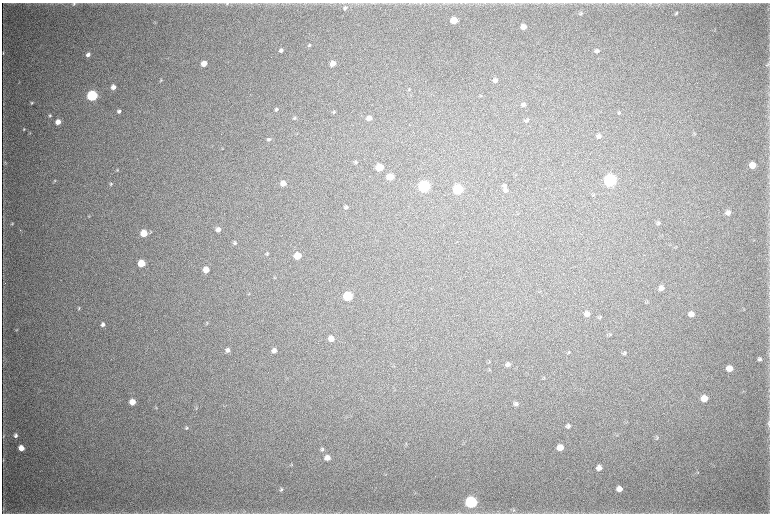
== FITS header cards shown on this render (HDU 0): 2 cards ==
NAXIS1  =                 1536 / length of data axis 1
NAXIS2  =                 1023 / length of data axis 2

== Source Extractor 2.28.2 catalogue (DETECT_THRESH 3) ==
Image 1536 x 1023 px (HDU 0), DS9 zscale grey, zoomed out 1/2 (1 PNG px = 2 x 2 image px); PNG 772 x 516 px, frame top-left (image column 1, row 1022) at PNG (2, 3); no overlay
Background 3650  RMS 34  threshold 102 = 3 sigma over >= 5 px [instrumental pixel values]
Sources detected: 125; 4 cannot appear on this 1/2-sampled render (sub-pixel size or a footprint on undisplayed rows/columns) and are not listed; the other 121 listed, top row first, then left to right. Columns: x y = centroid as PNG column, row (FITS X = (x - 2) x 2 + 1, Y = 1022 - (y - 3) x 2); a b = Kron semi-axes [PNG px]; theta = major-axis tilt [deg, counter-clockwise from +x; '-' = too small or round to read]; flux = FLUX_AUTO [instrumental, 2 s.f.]
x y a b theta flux
74 4 5 4 - 1.1e+04
227 4 6 3 12 8.1e+03
345 8 6 5 - 1.9e+04
581 13 4 4 - 9.2e+03
676 13 5 4 - 9.5e+03
454 20 5 4 - 1.8e+05
155 23 4 3 - 5.0e+03
523 27 5 4 - 6.8e+04
309 45 4 3 - 9.3e+03
281 50 5 4 - 2.1e+04
597 51 6 5 - 2.2e+04
3 53 5 2 - 5.9e+03
88 55 4 4 - 2.5e+04
333 63 5 4 - 6.2e+04
204 64 4 4 - 8.3e+04
768 64 6 4 60 1.1e+04
161 80 5 4 - 7.9e+03
495 80 5 4 - 2.9e+04
113 87 4 4 - 4.3e+04
409 89 5 3 - 6.8e+03
92 96 5 5 - 1.2e+06
32 103 4 3 - 8.6e+03
523 105 5 4 - 2.1e+04
276 109 4 4 - 1.3e+04
119 111 4 4 - 1.8e+04
334 112 5 4 - 8.7e+03
619 113 5 4 - 9.1e+03
50 116 4 4 - 9.9e+03
294 118 5 4 - 1.3e+04
369 118 5 4 - 3.9e+04
527 120 5 4 - 1.2e+04
58 122 5 4 - 6.0e+04
24 129 4 3 - 6.4e+03
30 133 3 2 - 3.5e+03
297 134 3 3 - 4.6e+03
695 134 5 3 - 6.8e+03
599 136 5 4 - 2.6e+04
269 139 5 4 - 1.4e+04
222 148 4 2 - 4.3e+03
355 162 5 4 - 9.9e+03
5 163 5 4 - 7.7e+03
752 165 5 5 - 1.0e+05
380 167 5 5 - 1.7e+05
117 170 4 3 - 6.8e+03
390 177 5 4 - 1.1e+05
610 180 6 5 - 2.0e+06
55 181 4 4 - 7.1e+03
283 183 5 4 - 6.4e+04
111 184 5 4 - 1.1e+04
424 186 5 5 - 1.6e+06
505 186 7 6 - 2.1e+04
458 189 5 5 - 7.2e+05
506 190 6 5 - 1.8e+04
594 194 4 3 - 5.4e+03
346 207 5 4 - 1.5e+04
728 213 6 5 - 3.2e+04
3 216 3 2 - 2.4e+03
89 216 4 3 - 4.9e+03
658 223 6 5 - 1.4e+04
12 224 5 3 - 8.2e+03
218 229 5 5 - 3.8e+04
150 232 5 4 - 7.5e+03
144 233 5 5 - 1.4e+05
235 243 5 4 - 1.3e+04
267 253 5 4 - 1.0e+04
297 256 5 5 - 1.3e+05
141 263 5 5 - 1.8e+05
206 270 5 5 - 8.9e+04
661 288 5 5 - 4.2e+04
249 294 5 3 - 5.1e+03
348 296 5 5 - 5.2e+05
647 302 4 3 - 6.5e+03
79 308 5 3 - 9.4e+03
744 310 4 3 - 4.7e+03
587 314 6 5 - 4.2e+04
691 314 5 5 - 5.2e+04
600 317 6 4 64 8.8e+03
207 323 5 3 - 6.5e+03
103 324 5 4 - 2.3e+04
16 330 4 3 - 4.7e+03
610 335 4 4 - 8.2e+03
331 338 5 5 - 5.9e+04
227 350 5 5 - 2.2e+04
274 350 5 4 - 3.0e+04
568 353 5 3 - 6.0e+03
624 353 6 4 26 1.2e+04
760 359 5 4 - 1.6e+04
489 362 3 2 - 3.9e+03
508 364 5 4 - 2.4e+04
394 366 4 3 - 5.2e+03
729 368 5 5 - 8.0e+04
489 370 5 3 - 6.1e+03
544 378 6 3 52 6.4e+03
704 398 5 5 - 1.0e+05
132 402 5 5 - 7.3e+04
516 404 6 5 - 2.2e+04
156 407 4 3 - 5.8e+03
196 408 5 3 - 6.4e+03
768 423 9 3 89 1.3e+04
568 426 4 4 - 1.8e+04
186 428 6 5 - 1.1e+04
15 435 4 4 - 1.8e+04
617 435 3 3 - 5.0e+03
3 436 6 3 -89 7.6e+03
657 438 6 3 61 7.8e+03
21 448 5 4 - 7.5e+04
560 448 5 5 - 1.0e+05
322 449 5 5 - 1.2e+04
327 458 5 5 - 4.8e+04
3 460 6 3 -85 6.2e+03
291 465 4 3 - 6.5e+03
599 468 5 5 - 4.1e+04
697 472 4 3 - 6.2e+03
281 489 6 4 54 1.2e+04
619 489 5 5 - 5.3e+04
415 493 3 2 - 4.0e+03
471 502 6 6 - 1.6e+06
3 509 5 2 - 6.2e+03
514 510 6 4 50 1.2e+04
244 512 5 3 - 8.5e+03
459 513 7 3 4 1.0e+04
At the frame edge (FLAGS 8, measured only in part): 2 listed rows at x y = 74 4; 459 513
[4 sub-pixel or undisplayed-footprint detections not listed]